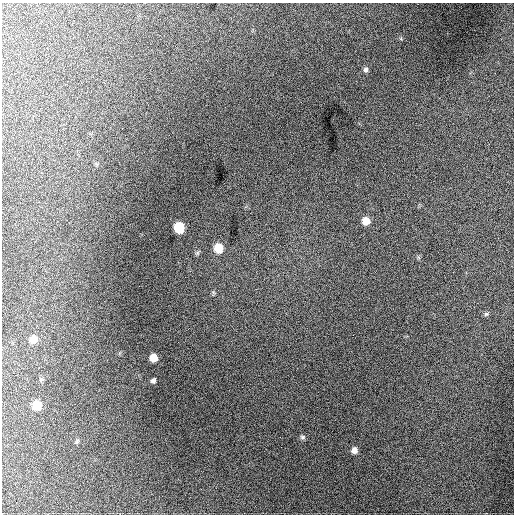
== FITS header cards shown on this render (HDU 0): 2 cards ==
NAXIS1  =                  512 / Axis length
NAXIS2  =                  512 / Axis length

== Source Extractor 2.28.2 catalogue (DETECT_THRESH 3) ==
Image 512 x 512 px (HDU 0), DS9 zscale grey, 1 PNG px = 1 image px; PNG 516 x 516 px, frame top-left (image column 1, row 512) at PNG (2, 3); no overlay
Background 838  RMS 22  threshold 67.1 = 3 sigma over >= 5 px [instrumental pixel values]
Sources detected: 13; all 13 listed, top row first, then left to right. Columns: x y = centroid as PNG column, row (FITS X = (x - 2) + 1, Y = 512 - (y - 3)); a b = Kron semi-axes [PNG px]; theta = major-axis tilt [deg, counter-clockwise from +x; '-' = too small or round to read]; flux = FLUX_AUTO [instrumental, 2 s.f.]
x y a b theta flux
365 70 6 6 - 3900
366 221 7 7 - 15000
179 228 7 7 - 53000
218 248 8 7 - 30000
486 314 6 5 - 2500
33 339 8 7 - 15000
153 358 6 6 - 18000
41 379 6 4 19 1900
153 381 6 5 - 3700
37 405 8 7 - 26000
302 437 7 6 - 3300
77 441 7 4 59 2300
354 450 7 7 - 8300